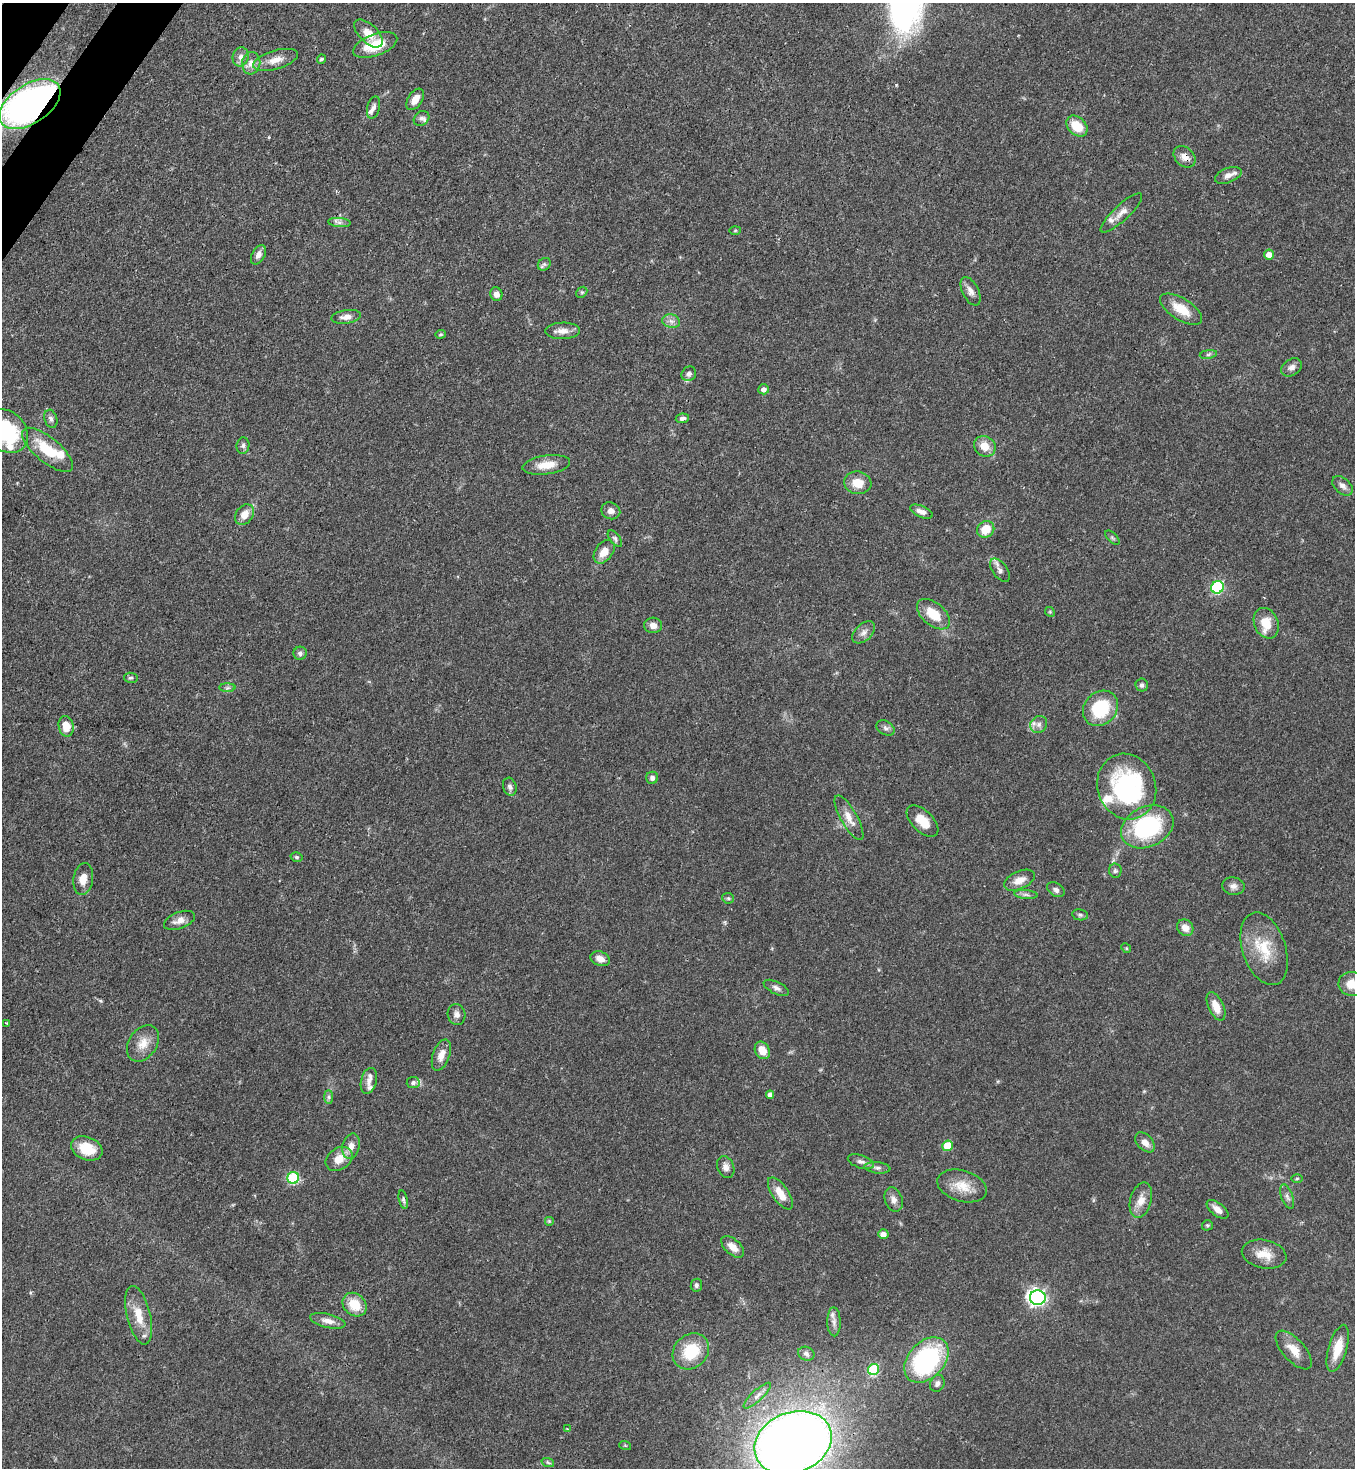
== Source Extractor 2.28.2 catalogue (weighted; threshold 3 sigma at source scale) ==
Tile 11 of 4 x 4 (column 3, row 3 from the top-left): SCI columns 2936-4288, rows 1526-2991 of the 6007 x 5984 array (HDU 1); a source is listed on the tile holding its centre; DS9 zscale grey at full resolution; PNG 1357 x 1470 px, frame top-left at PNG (2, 3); each listed source drawn as its Kron ellipse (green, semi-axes under 4 px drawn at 4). Shown black and unused: <1% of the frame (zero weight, under 3 of 4 exposures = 7% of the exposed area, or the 3 px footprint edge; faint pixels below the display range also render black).
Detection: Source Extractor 2.28.2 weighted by HDU 2 'WHT'; one run over the whole footprint, this tile lists its part. Background 0.0856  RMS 0.0039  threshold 0.0178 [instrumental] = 3 sigma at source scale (4.5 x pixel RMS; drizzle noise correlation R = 1.50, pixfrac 1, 0.05/0.05 arcsec/px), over >= 5 px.
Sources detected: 142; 8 inside a brighter listed object's ellipse — not listed separately; the other 134 listed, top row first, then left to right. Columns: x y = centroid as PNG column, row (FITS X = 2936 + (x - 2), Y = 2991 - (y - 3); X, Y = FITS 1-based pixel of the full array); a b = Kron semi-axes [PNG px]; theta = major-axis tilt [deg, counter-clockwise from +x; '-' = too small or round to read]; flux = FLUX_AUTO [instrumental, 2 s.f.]
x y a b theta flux
368 33 18 9 -44 4.5
375 45 23 11 20 12
241 57 9 8 - 2.1
321 59 5 4 - 0.82
275 60 23 9 16 4.7
251 63 11 9 81 3.2
415 99 12 7 56 3.9
30 104 34 19 34 160
373 108 11 6 75 1.5
421 118 8 6 36 1.3
1077 126 12 8 -43 8.8
1184 157 12 9 -44 3.2
1228 175 14 7 20 2.5
1121 213 27 7 43 3.6
339 222 11 4 -5 1.3
735 230 6 4 2 0.44
1269 254 5 5 - 3.1
258 255 10 6 61 2
544 264 7 5 43 0.91
970 291 15 8 -63 2.5
582 292 6 4 43 0.6
496 294 7 6 - 2.2
1181 309 24 11 -32 8
346 317 15 6 7 2.6
671 321 9 6 -14 1.8
562 331 17 8 1 3.3
440 334 5 4 - 0.52
1208 354 8 4 9 0.79
1291 367 11 8 34 1.8
689 374 8 7 - 1.3
764 389 5 5 - 1.5
682 418 6 4 9 1.3
51 419 9 6 -73 1.3
6 431 24 19 -46 32
243 445 8 6 83 1.1
985 446 11 10 - 5.2
48 450 31 12 -39 14
546 465 24 9 8 6.1
858 483 14 11 -8 6.3
1343 486 12 7 -42 2
611 511 10 8 -24 2.1
921 512 12 5 -22 2
244 515 11 8 52 4.3
986 529 9 8 - 7
1112 538 9 4 -45 0.72
615 539 9 5 -52 0.99
604 552 13 8 53 4.6
1000 570 13 7 -52 2
1217 587 6 6 - 47
1050 612 5 4 - 0.45
933 614 19 11 -41 9.1
1266 623 16 12 -66 7.4
653 625 9 7 -4 2.5
864 632 13 8 43 2.1
300 653 6 6 - 1.2
131 678 7 5 -9 0.82
1142 685 6 6 - 1.1
227 688 8 4 1 0.85
1100 708 19 16 47 21
1039 724 9 8 - 1.9
66 726 10 7 -78 5.4
885 728 10 7 -30 1.4
652 778 6 6 - 1.3
510 787 9 6 -73 1.5
1127 787 33 29 -70 54
849 818 25 8 -60 4.5
923 821 19 10 -44 6.5
1147 827 27 20 25 41
297 857 6 4 -16 0.7
1115 871 7 6 - 0.87
83 879 16 9 82 4.4
1019 880 16 9 24 4.2
1233 886 11 8 -9 1.9
1056 890 9 6 -33 1.3
1026 895 12 4 -5 1.2
728 898 6 5 - 0.65
1080 915 8 5 -9 0.89
179 920 16 8 21 2.9
1185 928 9 7 -46 3
1126 948 5 4 - 0.47
1264 949 38 21 -71 15
600 959 10 7 -21 3
1352 984 13 12 - 6.3
776 988 14 6 -26 1.7
1216 1006 15 7 -65 5.1
456 1014 10 9 - 2
6 1023 3 2 - 0.3
143 1043 20 14 55 5.6
762 1050 9 7 -63 4.7
441 1055 16 8 70 3.8
369 1081 13 8 76 2.7
413 1083 6 5 - 1.4
770 1095 4 4 - 1.7
329 1097 7 4 -90 0.89
1145 1142 12 7 -46 2.9
351 1146 13 8 76 3.1
948 1146 5 5 - 12
87 1148 16 11 -21 9.6
339 1159 14 11 34 5.2
861 1162 13 6 -17 1.8
726 1167 11 8 -67 2
877 1168 13 5 -6 1.5
293 1178 6 6 - 36
1297 1178 5 3 - 0.42
962 1186 25 15 -16 7.8
780 1193 19 8 -56 5.2
1287 1196 13 5 -72 1.5
403 1200 9 4 -78 0.88
894 1200 12 8 -71 2.3
1141 1200 18 10 75 4.6
1217 1209 13 6 -38 2.9
549 1221 5 5 - 0.52
1207 1225 5 5 - 0.61
883 1234 5 4 - 2.4
733 1247 14 7 -42 3.7
1264 1254 22 14 -12 6.3
696 1285 6 5 - 0.87
1038 1298 8 7 - 130
355 1305 13 10 -42 8.2
139 1315 30 11 -76 8.3
328 1321 18 7 -13 2.9
834 1322 14 6 -89 2.1
1338 1348 24 9 74 7.3
1294 1350 24 11 -48 5.4
691 1351 19 16 43 16
806 1354 8 6 -20 1.3
926 1360 26 18 48 63
874 1370 6 5 - 29
937 1383 9 7 61 1.5
757 1396 18 5 43 2.2
567 1429 4 4 - 0.33
793 1443 40 30 22 620
625 1445 6 3 -19 0.42
548 1463 6 4 -20 0.63
Overlapping masked pixels (flux is a lower limit): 2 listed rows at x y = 30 104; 1184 157
Isophote crosses this tile's border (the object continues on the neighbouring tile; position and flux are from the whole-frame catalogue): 4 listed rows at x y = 30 104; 6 431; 1352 984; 793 1443